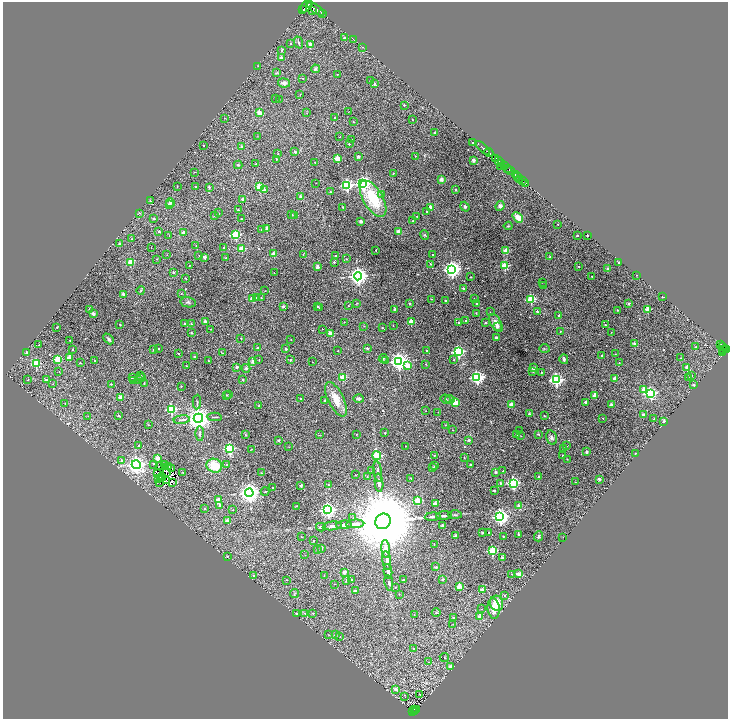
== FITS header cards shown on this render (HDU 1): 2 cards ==
NAXIS1  =                 1451
NAXIS2  =                 1434

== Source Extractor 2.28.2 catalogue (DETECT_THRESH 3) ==
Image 1451 x 1434 px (HDU 1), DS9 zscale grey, zoomed out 1/2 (1 PNG px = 2 x 2 image px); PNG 730 x 721 px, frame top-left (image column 2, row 1434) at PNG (3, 2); each listed source drawn as its Kron ellipse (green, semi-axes under 4 px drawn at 4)
Background 0.428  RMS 0.027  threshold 0.0796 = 3 sigma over >= 5 px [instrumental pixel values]
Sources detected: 556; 88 cannot appear on this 1/2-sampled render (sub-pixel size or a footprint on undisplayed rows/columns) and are neither listed nor drawn; the other 468 listed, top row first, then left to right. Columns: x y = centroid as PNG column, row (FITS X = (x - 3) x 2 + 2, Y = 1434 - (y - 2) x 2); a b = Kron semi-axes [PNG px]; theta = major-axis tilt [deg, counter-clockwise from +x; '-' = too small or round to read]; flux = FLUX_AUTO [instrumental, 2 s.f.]
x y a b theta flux
310 4 2 2 - 28
306 5 8 3 62 750
303 9 2 1 - 15
316 9 10 3 -34 800
313 11 2 1 - 67
322 13 2 1 - 20
344 38 4 3 - 4.6
354 40 3 2 - 3.5
290 43 2 2 - 5.1
299 43 6 3 -67 9.1
311 45 4 3 - 27
362 47 3 2 - 3.7
282 50 2 2 - 6.7
281 58 2 2 - 35
258 66 2 2 - 3.1
315 69 4 4 - 6.5
277 73 4 2 - 3.4
337 74 2 2 - 2.7
303 79 2 2 - 4.5
371 81 2 2 - 13
284 83 6 4 -10 20
375 83 3 3 - 5.8
300 94 2 2 - 3.3
276 98 2 1 - 1.5
279 100 2 2 - 1.6
404 105 2 2 - 4.9
348 112 2 2 - 1.9
259 113 3 3 - 70
307 113 2 2 - 2.2
224 118 2 1 - 1.5
335 118 2 2 - 3
412 120 2 2 - 4.1
353 122 2 2 - 4
434 133 2 2 - 21
340 136 2 2 - 2.6
257 137 2 2 - 1
352 140 2 2 - 14
472 143 2 2 - 6.3
349 144 2 2 - 5.8
204 145 2 2 - 3.7
242 147 2 2 - 21
483 148 9 2 -43 310
295 152 2 2 - 20
489 153 5 2 - 460
278 154 2 2 - 3.8
358 156 2 2 - 36
415 156 2 2 - 2.5
337 158 2 2 - 150
276 159 2 2 - 6.2
496 159 2 2 - 20
473 160 2 2 - 49
498 161 3 2 - 110
315 162 2 2 - 4.4
256 164 2 2 - 6.7
502 164 2 1 - 10
238 165 4 4 - 6.4
504 166 4 2 - 30
501 167 3 1 - 26
507 168 2 1 - 10
510 171 5 3 - 370
194 172 2 2 - 2.7
393 173 2 2 - 5
515 174 2 1 - 120
517 177 3 2 - 21
441 179 2 2 - 52
520 179 2 1 - 0.89
523 180 2 1 - 9.9
316 183 2 1 - 1.3
363 183 4 4 - 1300
526 183 3 1 - 32
347 185 3 3 - 760
177 186 2 2 - 2.9
196 187 2 2 - 6.4
209 187 2 2 - 17
259 187 3 2 - 140
265 190 2 2 - 37
455 190 2 2 - 12
330 192 2 2 - 9.9
382 195 3 3 - 8.1
300 197 2 2 - 18
243 199 2 2 - 37
373 199 20 9 -60 210
150 201 2 2 - 7.1
170 202 4 4 - 9.1
169 205 4 3 - 8.8
500 206 5 4 - 20
343 207 2 2 - 12
430 207 2 2 - 54
465 207 5 4 - 8.9
238 210 2 2 - 11
427 211 2 2 - 6.3
139 213 2 2 - 3.1
219 213 2 2 - 2.6
214 215 2 2 - 8.7
291 215 2 2 - 5.9
294 215 2 2 - 20
417 216 2 1 - 2.3
518 217 6 4 -40 49
154 219 3 2 - 8.7
241 219 2 2 - 6.8
361 221 2 2 - 50
413 221 2 2 - 3
558 224 2 1 - 3.1
508 226 4 3 - 4.2
261 229 2 2 - 2.6
267 229 2 2 - 61
159 231 2 2 - 8.3
399 232 2 2 - 92
183 233 2 2 - 41
235 235 3 3 - 430
425 235 5 3 - 5.9
577 235 2 2 - 8.6
587 235 2 2 - 19
169 236 2 2 - 1.8
132 239 2 2 - 4.7
120 244 2 2 - 25
196 245 2 1 - 2.9
224 247 2 2 - 5.6
151 248 2 1 - 2.7
242 248 2 2 - 130
376 250 2 2 - 5
506 251 2 2 - 150
274 254 2 2 - 80
303 254 2 2 - 1.9
167 255 2 1 - 1.2
432 255 2 1 - 3.8
199 256 2 1 - 1.7
336 256 3 2 - 6.5
204 257 2 2 - 50
550 257 2 2 - 3.4
226 258 2 2 - 19
157 259 2 2 - 3.9
346 259 2 2 - 4
130 262 3 2 - 160
334 262 2 2 - 10
619 263 2 2 - 11
430 264 2 2 - 6.5
189 266 2 2 - 3
504 266 3 3 - 200
579 266 2 2 - 5.1
318 267 2 2 - 53
608 268 2 2 - 20
452 269 4 4 - 2500
173 272 2 2 - 9.4
274 273 2 1 - 2
636 275 2 1 - 1.8
358 276 4 4 - 2900
592 276 2 1 - 2.8
471 277 2 2 - 4.5
186 278 2 2 - 6.1
542 282 2 1 - 1.4
543 286 2 2 - 6
463 288 2 2 - 14
141 290 4 3 - 5
265 291 2 1 - 1.3
181 294 2 2 - 3
124 295 2 2 - 57
261 297 2 2 - 2.9
663 297 2 2 - 14
252 298 2 2 - 94
256 298 3 2 - 4.5
431 299 3 2 - 3.5
474 299 2 1 - 2.6
531 299 3 3 - 350
445 301 3 2 - 15
188 302 8 5 -13 12
357 303 3 2 - 3.4
410 303 2 2 - 21
628 303 2 2 - 25
476 304 2 2 - 20
348 306 2 2 - 4
283 307 2 2 - 34
317 307 2 2 - 3.8
319 308 2 2 - 3.9
89 309 2 2 - 6.5
395 309 2 2 - 18
647 309 2 2 - 110
617 310 2 2 - 5.5
490 312 2 2 - 1.4
537 312 2 2 - 11
93 313 2 2 - 29
476 313 2 2 - 2.6
559 316 2 2 - 16
205 321 2 2 - 27
466 321 2 2 - 6.3
344 322 2 1 - 1.9
411 322 2 2 - 100
458 322 2 2 - 5.3
486 323 2 2 - 12
496 323 10 5 -59 31
120 324 2 2 - 4.2
185 324 2 2 - 12
191 324 2 2 - 7
605 325 2 2 - 11
364 326 2 2 - 3.1
393 326 2 1 - 1.6
57 327 2 2 - 7.4
497 327 4 4 - 17
382 328 2 2 - 5.9
211 329 2 1 - 2.4
322 329 2 1 - 2.2
560 332 2 2 - 3.4
611 332 2 1 - 1.5
191 333 2 2 - 8.2
330 333 2 2 - 84
496 337 2 2 - 16
241 338 2 2 - 3.6
109 339 6 3 -46 9.3
70 340 2 1 - 3.2
291 340 2 1 - 2.4
635 343 2 2 - 43
721 344 3 2 - 47
39 345 2 2 - 8.1
723 346 2 1 - 23
696 347 2 2 - 5.4
159 348 2 2 - 3.8
257 348 2 2 - 7.1
367 348 2 2 - 20
73 349 2 2 - 12
286 349 2 2 - 20
544 349 5 2 - 4.7
726 349 2 2 - 110
153 350 2 2 - 6.8
426 350 2 2 - 4.5
724 350 3 2 - 120
338 351 2 1 - 3.2
27 352 2 2 - 16
458 352 3 3 - 840
723 352 2 2 - 23
222 353 4 2 - 6.3
179 354 2 2 - 10
615 354 2 1 - 1.4
602 356 2 2 - 8.7
69 357 2 2 - 73
195 357 2 2 - 6.3
383 358 4 3 - 5.4
681 358 2 2 - 3.1
58 359 3 3 - 210
564 359 5 3 - 11
259 360 2 1 - 2.9
290 360 2 2 - 17
385 360 3 3 - 4.7
454 360 2 2 - 3.7
95 361 2 2 - 8.3
208 361 2 2 - 3.6
253 361 2 2 - 63
399 361 4 4 - 2700
312 362 2 1 - 1.3
36 363 3 3 - 290
80 363 2 1 - 2
619 363 2 2 - 3.4
426 364 2 2 - 4.2
186 366 2 2 - 3.9
408 366 3 3 - 95
237 367 2 2 - 18
687 367 2 2 - 53
246 368 4 4 - 8.2
534 368 3 2 - 35
533 371 2 2 - 12
59 372 2 2 - 1.9
541 372 2 2 - 7.4
692 375 2 2 - 3.9
141 376 2 2 - 5
342 377 2 2 - 140
477 377 4 4 - 1100
132 378 2 2 - 6.7
141 378 2 2 - 3
615 378 4 3 - 15
688 378 2 2 - 9.2
138 379 2 1 - 2.3
28 380 2 2 - 4.8
46 380 2 2 - 21
243 380 2 2 - 18
556 380 4 4 - 1100
134 381 2 2 - 13
144 383 2 2 - 3.1
53 384 2 2 - 1.7
111 384 3 2 - 4.5
694 385 2 2 - 27
181 386 2 2 - 2.7
644 389 2 2 - 62
651 393 4 4 - 850
229 394 2 2 - 1.8
226 395 2 2 - 4.4
595 395 2 2 - 82
121 397 2 2 - 76
301 399 2 2 - 13
336 399 19 8 -64 68
359 399 5 3 - 9.6
446 399 5 2 - 5
450 399 5 3 - 6.8
325 400 2 2 - 14
197 402 7 2 87 6.5
585 402 2 2 - 37
65 403 2 2 - 2.1
455 403 3 2 - 160
511 405 2 2 - 77
612 405 2 2 - 39
259 406 2 1 - 3.1
171 409 3 3 - 430
426 411 2 1 - 1.9
438 412 3 2 - 2.1
529 414 2 2 - 16
643 414 2 2 - 15
88 416 2 1 - 1.4
119 416 2 2 - 13
544 416 2 2 - 3.7
214 417 7 2 2 5.7
198 418 4 4 - 5400
603 418 2 2 - 5.5
654 419 2 2 - 5
182 420 8 2 6 7.7
664 421 2 2 - 28
148 425 2 2 - 4.9
445 425 3 2 - 1.6
453 430 2 1 - 2
520 431 2 2 - 3.1
200 433 7 3 -88 8.2
385 433 2 2 - 4.4
356 434 2 2 - 2.6
538 434 2 2 - 5
245 435 2 2 - 7
319 435 3 2 - 2.4
516 435 2 2 - 4.2
521 436 2 1 - 1.8
551 438 7 5 -75 13
279 440 2 2 - 13
469 440 2 2 - 16
139 445 2 2 - 9
405 446 2 2 - 4.2
566 446 2 2 - 5
289 447 2 1 - 2.1
229 448 3 3 - 630
251 449 2 2 - 2.9
563 449 2 2 - 4.6
587 452 2 2 - 30
635 453 2 2 - 6.8
434 455 2 2 - 7.6
377 456 4 3 - 370
563 456 2 2 - 4.1
158 458 2 2 - 87
464 458 2 1 - 3.6
567 459 2 1 - 2.7
122 460 4 3 - 11
154 464 3 2 - 7.9
165 464 2 1 - 3.6
470 464 2 2 - 12
136 465 4 4 - 2900
227 465 2 2 - 4.1
159 466 2 1 - 2.3
169 466 3 1 - 1.2
214 466 8 7 - 110
435 466 2 2 - 7.8
433 467 2 2 - 3.9
172 468 2 1 - 2.3
372 471 2 2 - 3.1
503 471 2 2 - 5.8
166 472 2 1 - 2
183 472 3 2 - 2.5
378 472 10 3 -81 15
496 472 2 2 - 18
157 473 3 1 - 4.2
261 473 3 2 - 1.6
355 475 2 1 - 1.3
538 476 2 2 - 7.4
162 477 4 1 - 0.48
367 477 2 2 - 2
411 478 2 2 - 2.7
159 479 3 2 - 2.2
599 479 2 2 - 27
167 481 2 1 - 2.1
160 482 2 2 - 5
575 482 2 2 - 1.9
173 483 2 1 - 8.4
379 483 9 3 -85 19
500 483 2 2 - 13
513 483 3 3 - 790
328 485 2 2 - 13
301 486 2 2 - 19
273 487 2 2 - 7.8
494 490 2 2 - 15
265 491 4 2 - 2.9
249 493 4 4 - 4000
218 500 3 2 - 65
417 500 3 3 - 190
435 503 2 2 - 63
220 505 2 2 - 8.2
296 506 3 2 - 2.8
519 506 2 2 - 52
204 509 2 2 - 3.9
233 510 2 2 - 5.6
328 510 4 4 - 1500
455 515 7 2 -1 4.1
444 516 8 3 3 7.3
353 517 3 2 - 2.4
433 517 8 3 4 11
500 517 4 4 - 1900
227 520 2 2 - 37
383 521 8 7 - 110000
355 524 9 3 4 43
344 525 8 3 5 20
442 525 2 2 - 20
332 526 10 3 7 15
321 527 5 3 - 5.6
482 532 2 2 - 12
489 532 2 2 - 7.2
518 534 2 2 - 13
456 536 2 2 - 57
503 536 2 2 - 3
539 536 5 3 - 11
301 537 2 1 - 3.2
563 537 2 1 - 1.5
314 541 2 2 - 4.9
434 544 2 1 - 1.3
321 548 2 2 - 14
386 549 9 3 -84 42
318 550 2 2 - 9.9
492 551 3 3 - 410
305 555 2 2 - 1.9
227 556 2 2 - 3.3
502 558 2 2 - 46
387 561 9 3 -83 20
436 567 4 3 - 5.1
388 571 7 3 -84 10
344 572 3 2 - 45
511 574 2 1 - 1.5
519 574 3 2 - 67
254 576 2 2 - 11
324 576 3 2 - 3.1
442 579 2 2 - 11
286 580 2 1 - 2.5
352 580 2 2 - 5.7
403 580 2 2 - 9.9
346 581 2 2 - 5.7
389 583 8 2 -80 5.9
334 584 2 1 - 1.6
459 586 2 2 - 78
396 587 2 2 - 3.1
482 589 2 2 - 49
355 591 2 2 - 22
294 593 4 3 - 4.9
399 594 2 1 - 2
505 595 2 2 - 13
497 603 8 6 -73 73
482 609 2 2 - 2.8
494 609 10 6 -84 55
305 613 3 2 - 5.7
313 613 3 2 - 4.1
436 613 4 3 - 5.9
296 614 2 2 - 26
414 615 2 1 - 3.5
480 616 2 2 - 52
453 618 2 2 - 5.5
453 624 2 2 - 2.4
329 635 3 2 - 2.7
335 635 3 3 - 6.4
340 636 2 2 - 3
413 648 2 2 - 5.7
444 658 4 2 - 3.2
429 662 2 2 - 1.9
450 667 2 2 - 74
395 689 2 2 - 28
420 694 2 2 - 4.3
405 697 2 1 - 1.2
414 709 2 2 - 3.3
417 709 2 1 - 5.7
415 711 2 1 - 19
413 712 2 1 - 3.3
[88 sub-pixel or undisplayed-footprint detections neither listed nor drawn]